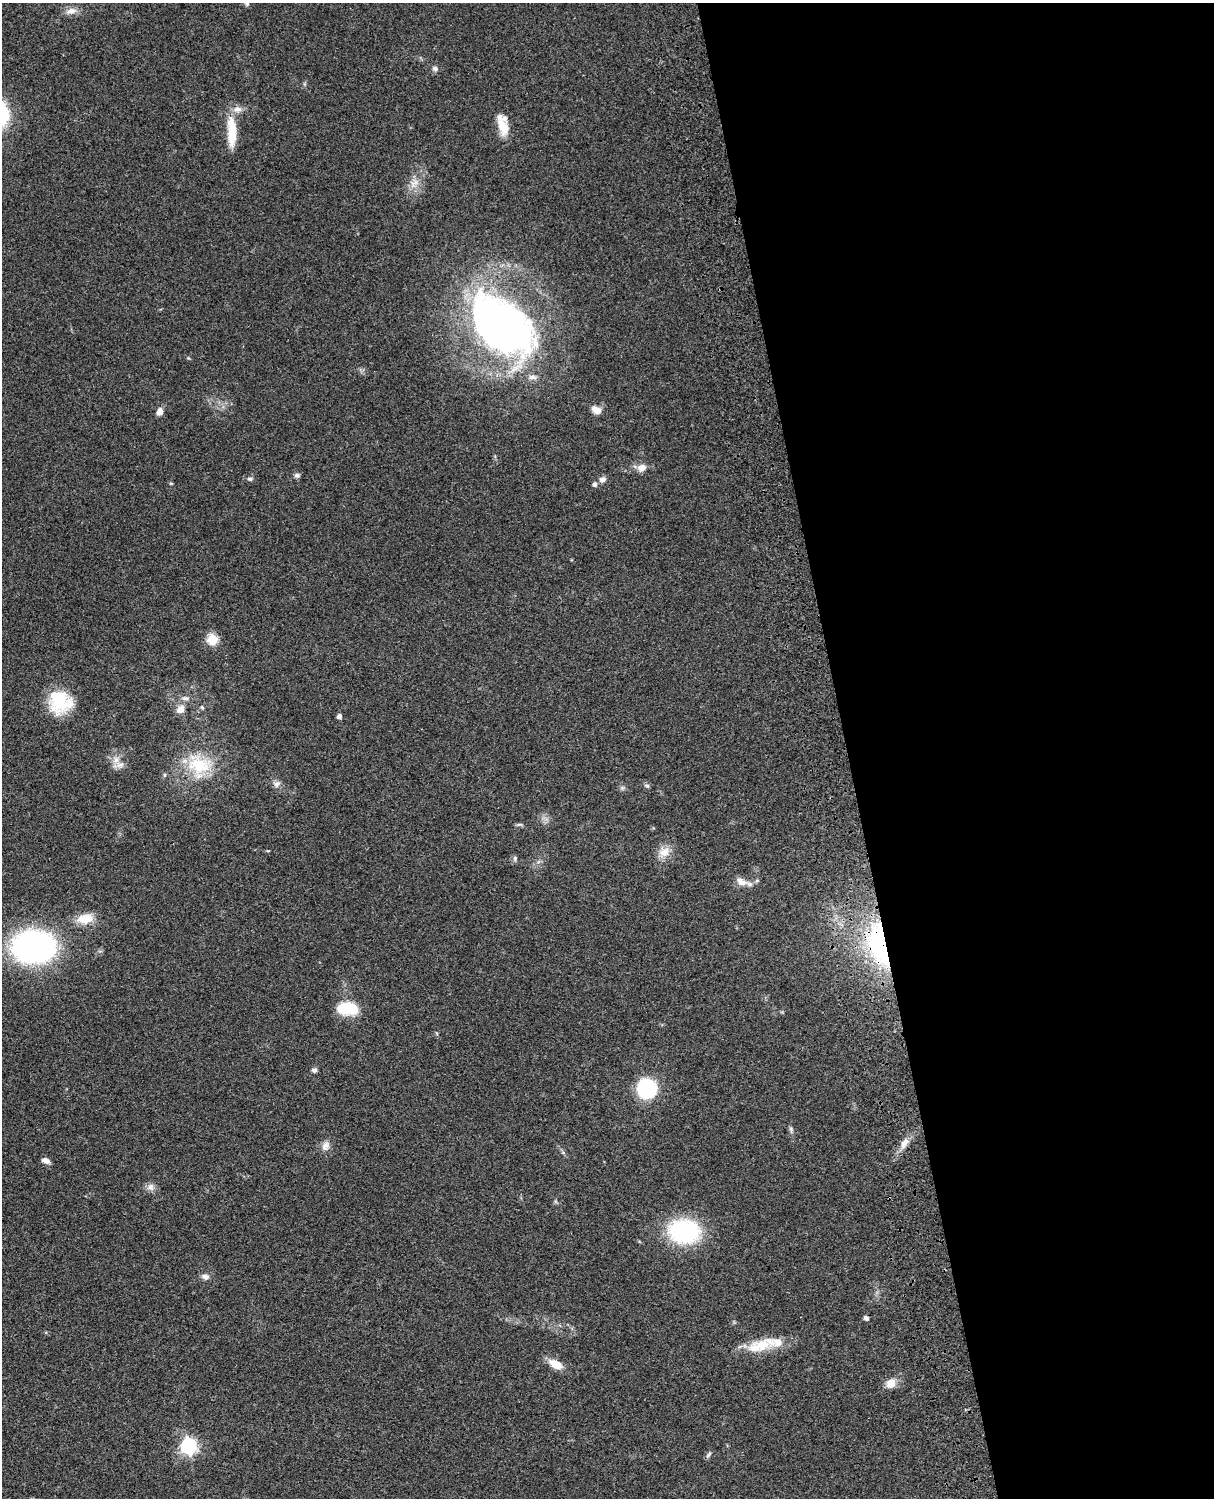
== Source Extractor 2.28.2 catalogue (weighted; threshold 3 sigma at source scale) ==
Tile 8 of 4 x 3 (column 4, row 2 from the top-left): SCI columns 3759-4970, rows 1773-3268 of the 5089 x 4927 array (HDU 1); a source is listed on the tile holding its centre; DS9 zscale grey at full resolution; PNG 1216 x 1500 px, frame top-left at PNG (2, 3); no overlay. Shown black and unused: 30% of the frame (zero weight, under 3 of 4 exposures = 6% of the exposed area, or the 3 px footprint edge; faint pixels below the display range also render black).
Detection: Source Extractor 2.28.2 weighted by HDU 2 'WHT'; one run over the whole footprint, this tile lists its part. Background 0.0965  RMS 0.0063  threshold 0.0282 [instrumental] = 3 sigma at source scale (4.5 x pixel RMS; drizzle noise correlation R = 1.50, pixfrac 1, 0.05/0.05 arcsec/px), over >= 5 px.
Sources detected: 56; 1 inside a brighter object's white glare — not listed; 5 inside a brighter listed object's ellipse — not listed separately; the other 50 listed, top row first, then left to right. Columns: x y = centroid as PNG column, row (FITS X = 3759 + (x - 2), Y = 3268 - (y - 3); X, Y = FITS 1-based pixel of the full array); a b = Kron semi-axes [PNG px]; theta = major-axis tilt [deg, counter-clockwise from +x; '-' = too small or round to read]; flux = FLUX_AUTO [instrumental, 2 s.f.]
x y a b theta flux
71 11 16 8 11 4.3
435 69 7 6 - 1.8
502 125 27 11 -73 11
232 131 39 11 -88 17
414 183 17 8 57 6.2
501 326 66 45 -42 370
596 410 13 8 -36 4.8
160 412 9 7 63 3.9
642 468 11 9 21 4.6
297 475 7 6 - 1.7
250 479 7 5 -13 1.3
602 479 9 7 30 2.7
171 483 6 3 -19 0.62
594 484 5 5 - 2.1
212 639 5 5 - 40
185 698 12 6 0 2.6
60 701 25 24 - 32
202 707 6 4 -45 0.82
180 709 11 9 43 4.9
339 716 5 5 - 2.1
116 760 10 8 68 3.8
199 765 34 29 -31 34
164 775 6 4 89 0.87
276 784 10 8 45 2.7
647 786 7 6 - 1.4
622 788 6 5 - 1.2
520 824 9 4 0 1.2
664 852 17 13 39 7.3
515 858 7 5 90 1.3
757 880 6 4 19 0.93
741 882 17 9 -33 5.3
85 919 22 12 9 11
879 944 50 21 -78 82
33 947 30 22 1 210
351 1008 15 11 -43 19
314 1070 7 6 - 1.4
647 1088 16 15 - 52
791 1130 9 5 -79 1.5
904 1143 16 8 56 5.3
325 1146 14 10 67 4
45 1160 9 6 -21 3.3
150 1187 10 9 - 3.3
684 1231 31 23 -4 66
205 1277 9 7 -16 2.9
866 1318 6 5 - 1.8
762 1345 29 18 30 15
556 1364 17 9 -28 8.5
891 1383 13 11 54 6.1
188 1446 6 6 - 180
709 1455 10 4 46 1.3
Overlapping masked pixels (flux is a lower limit): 1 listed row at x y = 879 944